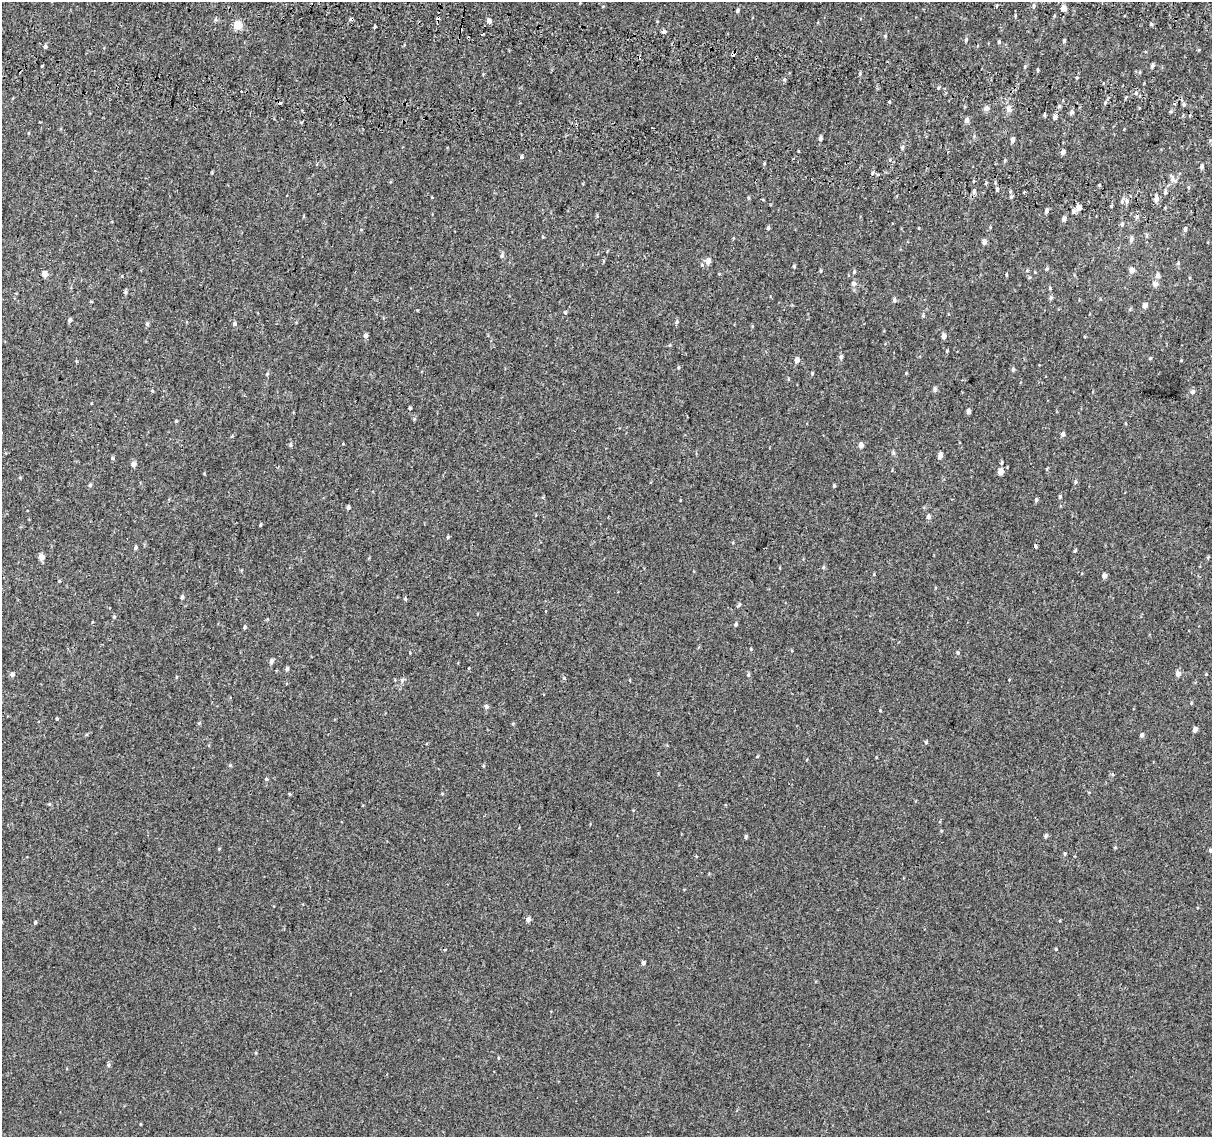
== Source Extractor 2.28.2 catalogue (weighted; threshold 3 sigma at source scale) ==
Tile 11 of 4 x 4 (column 3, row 3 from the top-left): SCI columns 2468-3677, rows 1465-2599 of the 4945 x 5257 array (HDU 1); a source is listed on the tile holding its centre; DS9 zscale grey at full resolution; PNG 1214 x 1139 px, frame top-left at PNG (2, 2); no overlay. Shown black and unused: <1% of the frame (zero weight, under 2 of 3 exposures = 6% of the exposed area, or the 3 px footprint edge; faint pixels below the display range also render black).
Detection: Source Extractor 2.28.2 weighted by HDU 2 'WHT'; one run over the whole footprint, this tile lists its part. Background 0.00573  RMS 0.0057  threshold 0.0256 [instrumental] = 3 sigma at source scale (4.5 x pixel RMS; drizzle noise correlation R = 1.50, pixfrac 1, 0.0396/0.0396 arcsec/px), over >= 5 px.
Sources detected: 186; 13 cosmic-ray / hot-pixel residue — not listed; the other 173 listed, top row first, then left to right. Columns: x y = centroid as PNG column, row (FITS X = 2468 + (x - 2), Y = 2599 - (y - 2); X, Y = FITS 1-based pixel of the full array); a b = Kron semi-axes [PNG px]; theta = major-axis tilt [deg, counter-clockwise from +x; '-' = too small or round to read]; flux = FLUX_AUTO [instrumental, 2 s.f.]
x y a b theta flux
1033 6 5 3 - 0.7
1063 8 4 4 - 5.3
738 10 5 4 - 0.94
1015 15 5 3 - 0.53
489 20 4 4 - 2.6
237 25 5 5 - 16
374 27 5 3 - 0.6
664 31 4 3 - 5.2
483 34 3 3 - 1.4
885 36 5 4 - 0.64
966 40 5 4 - 0.93
1064 41 5 4 - 0.66
999 42 5 4 - 0.81
45 46 5 4 - 1.1
1152 65 5 4 - 1.3
42 66 3 2 - 0.69
1025 67 5 4 - 0.56
1038 69 4 3 - 0.55
860 74 5 3 - 0.68
1077 78 4 3 - 0.5
784 80 5 3 - 0.65
1136 93 5 4 - 0.98
889 102 5 4 - 0.5
281 103 3 3 - 1.4
1184 104 5 4 - 0.9
1059 106 6 3 72 0.81
986 108 5 4 - 2.7
1009 109 6 5 - 3.4
1072 112 5 4 - 1.5
1055 117 6 5 - 1.7
966 120 6 6 - 1.6
302 122 3 3 - 1.1
29 133 4 2 - 0.38
820 138 5 4 - 1.4
1013 140 6 4 85 1.7
902 147 6 5 - 0.93
1063 152 4 4 - 2.4
521 157 5 5 - 0.83
1005 160 5 3 - 0.59
1202 167 5 4 - 1.4
878 174 4 3 - 3.8
1173 179 14 7 -53 2.1
997 189 5 3 - 0.87
974 191 7 4 81 1.3
1024 192 3 3 - 0.65
1165 192 5 4 - 0.94
432 197 3 2 - 0.76
1011 197 5 4 - 0.76
748 198 5 3 - 0.56
1156 199 5 5 - 2.7
1126 201 7 5 -89 1.9
1111 206 3 3 - 0.55
1079 208 4 4 - 5.5
1047 210 6 4 65 1.1
1073 211 5 4 - 1.3
1064 219 5 4 - 2
1122 224 6 4 88 0.97
768 228 5 4 - 0.89
1185 229 6 4 86 1.1
1146 235 6 4 -89 0.7
1131 239 7 5 75 1.6
984 242 5 4 - 2.2
502 256 6 5 - 0.95
708 261 6 5 - 2.9
1178 263 6 4 46 0.66
794 266 4 3 - 0.67
1047 269 5 4 - 0.67
1132 270 4 4 - 4.2
821 271 5 3 - 0.5
854 272 5 4 - 0.68
44 274 4 4 - 5.5
1006 275 4 3 - 0.56
1157 276 5 5 - 2.2
853 283 7 6 - 1.4
1155 284 6 5 - 2.5
1050 288 5 3 - 0.5
125 292 5 5 - 0.87
1051 298 6 5 - 0.96
894 300 6 5 - 0.91
91 302 4 3 - 0.47
1145 306 5 4 - 3.1
565 313 5 3 - 0.59
923 315 5 4 - 0.7
70 320 5 4 - 1.5
677 322 5 5 - 0.91
234 323 5 5 - 1.1
147 324 5 5 - 0.81
365 336 5 5 - 1.5
943 336 5 4 - 2.6
947 351 4 3 - 0.52
841 357 5 4 - 1.4
1150 358 4 3 - 0.59
797 360 4 4 - 3.7
1181 360 5 3 - 0.41
678 367 4 4 - 0.59
1013 369 5 4 - 0.88
812 373 5 3 - 0.47
267 374 5 4 - 0.6
935 389 8 4 90 1
152 391 4 4 - 0.47
1192 392 7 5 33 1.2
410 408 3 3 - 0.71
968 411 4 3 - 1.9
414 419 4 4 - 0.58
176 421 4 4 - 0.48
1063 434 5 4 - 1.6
290 445 5 3 - 0.71
861 445 5 4 - 2.6
940 455 4 4 - 3.1
112 458 5 4 - 0.78
1001 463 4 3 - 0.73
133 464 5 4 - 3.5
1047 469 5 3 - 0.5
1000 472 4 4 - 5.1
20 478 5 3 - 0.48
1075 482 5 5 - 0.81
90 485 5 4 - 0.82
834 485 4 4 - 0.61
1060 496 5 4 - 0.73
1036 500 5 4 - 0.97
348 508 5 4 - 1
928 517 5 5 - 1.5
260 525 5 3 - 0.54
448 537 4 4 - 0.68
1035 546 4 3 - 4.9
135 548 5 4 - 0.99
1075 551 5 4 - 0.61
41 557 5 5 - 3.7
823 567 5 4 - 0.78
874 574 5 3 - 0.46
1104 576 4 4 - 2.7
59 581 4 3 - 0.48
182 597 5 4 - 0.96
405 599 5 4 - 0.72
739 605 8 4 52 0.83
546 611 3 3 - 0.79
114 617 4 4 - 0.65
736 624 4 4 - 1
245 627 4 4 - 0.83
751 649 4 3 - 0.47
958 653 5 4 - 0.8
271 661 6 5 - 1.8
287 669 5 4 - 1.3
12 674 5 4 - 1.8
1178 674 5 4 - 3.2
1206 674 4 4 - 0.48
748 675 5 4 - 0.71
176 677 5 3 - 0.43
564 678 5 4 - 0.71
402 680 7 5 87 1.2
486 707 5 4 - 1.6
57 719 4 3 - 0.62
513 724 5 3 - 0.49
1195 729 4 4 - 2.9
1142 735 4 4 - 2
926 742 5 4 - 0.64
230 765 5 4 - 0.59
483 766 5 3 - 0.56
1112 774 5 4 - 0.6
266 779 4 4 - 0.75
49 804 5 3 - 0.55
941 831 5 3 - 0.46
1045 836 5 4 - 0.96
746 837 5 4 - 0.79
1115 847 4 3 - 0.48
1210 850 4 4 - 1.1
1065 854 4 4 - 0.7
528 920 5 4 - 2.4
35 922 4 3 - 0.77
1056 949 3 3 - 0.62
643 963 4 4 - 1.9
108 1065 6 4 -89 0.78
140 1124 4 3 - 0.45
Isophote crosses this tile's border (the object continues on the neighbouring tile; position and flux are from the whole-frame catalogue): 1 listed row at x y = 1210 850
Unlisted compact peaks at least as high as the median listed source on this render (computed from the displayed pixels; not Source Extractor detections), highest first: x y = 906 373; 702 265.